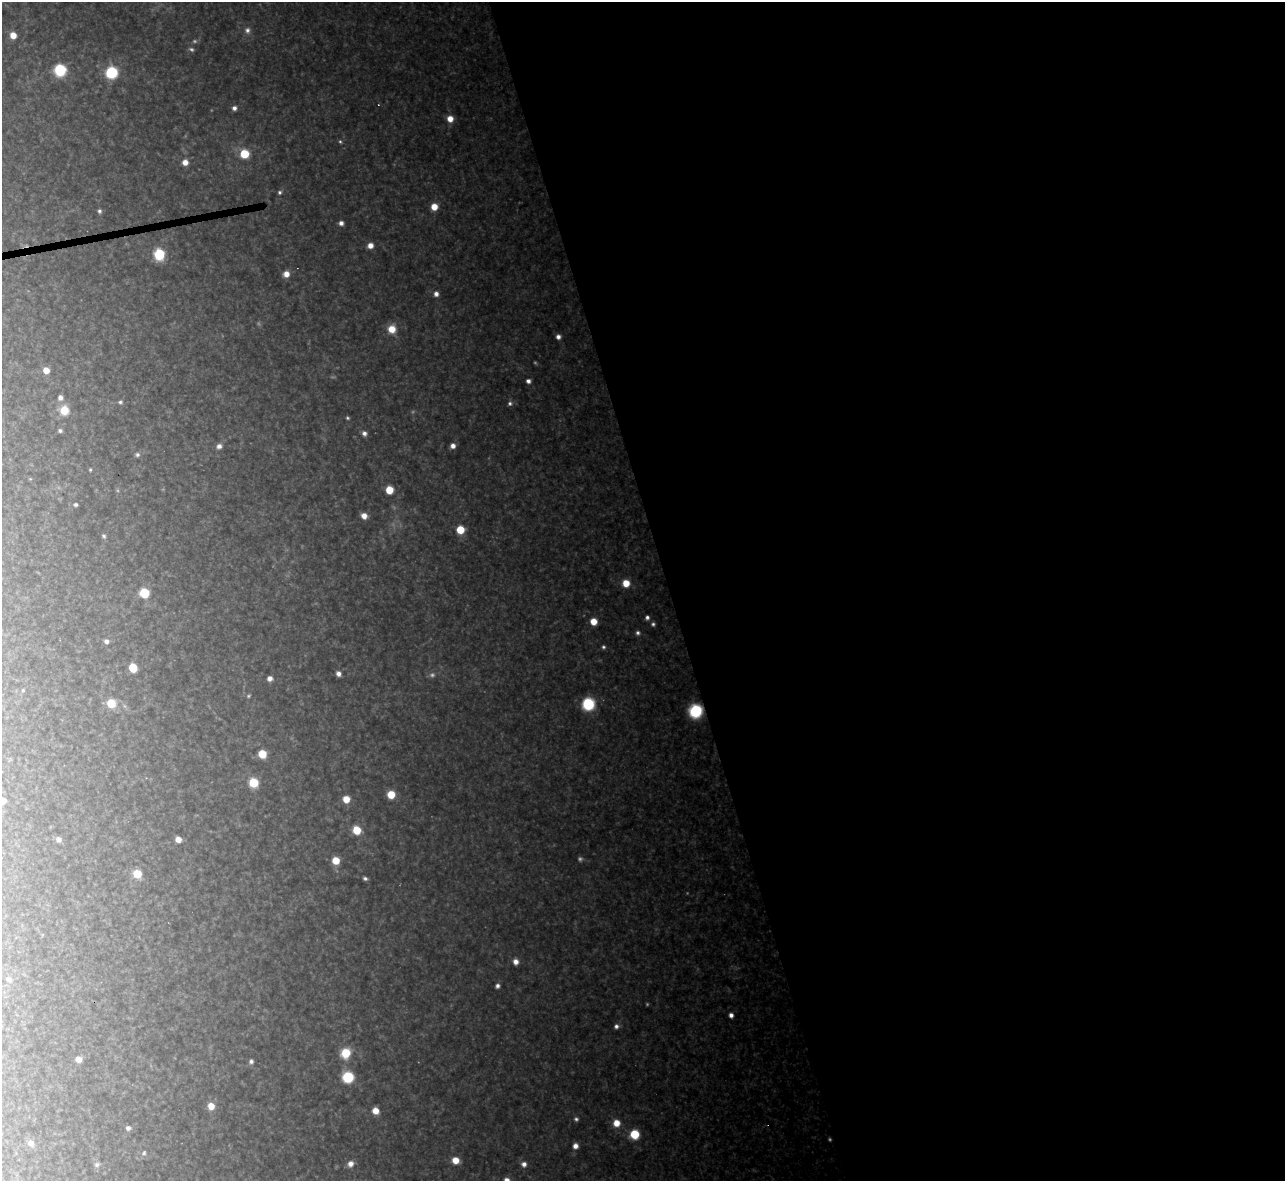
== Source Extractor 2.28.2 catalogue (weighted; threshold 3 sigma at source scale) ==
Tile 8 of 4 x 4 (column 4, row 2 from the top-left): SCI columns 3851-5133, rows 2499-3677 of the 5133 x 5115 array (HDU 1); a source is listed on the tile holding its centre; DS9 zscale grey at full resolution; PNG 1287 x 1183 px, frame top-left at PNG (2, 2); no overlay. Shown black and unused: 48% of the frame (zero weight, under 3 of 4 exposures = <1% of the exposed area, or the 3 px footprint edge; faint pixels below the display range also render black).
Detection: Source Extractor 2.28.2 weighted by HDU 2 'WHT'; one run over the whole footprint, this tile lists its part. Background 0.325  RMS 0.019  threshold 0.0868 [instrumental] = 3 sigma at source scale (4.5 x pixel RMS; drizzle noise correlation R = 1.50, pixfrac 1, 0.05/0.05 arcsec/px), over >= 5 px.
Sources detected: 105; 19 too faint to see at this stretch — not listed; the other 86 listed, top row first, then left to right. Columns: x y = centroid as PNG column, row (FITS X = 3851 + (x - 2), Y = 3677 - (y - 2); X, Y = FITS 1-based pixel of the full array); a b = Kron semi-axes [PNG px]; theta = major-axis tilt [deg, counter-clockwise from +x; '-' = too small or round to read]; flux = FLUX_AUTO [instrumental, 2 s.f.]
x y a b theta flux
247 30 9 9 - 11
13 35 6 5 - 29
60 70 7 7 - 240
111 72 8 7 - 200
378 105 3 3 - 1.6
234 108 6 5 - 9.3
450 119 7 7 - 26
340 142 6 5 - 3.8
244 154 7 6 - 82
185 162 6 6 - 20
280 192 6 5 - 5.6
434 207 6 6 - 34
99 211 5 5 - 5.9
341 223 5 4 - 11
370 245 6 6 - 19
159 254 7 6 - 170
286 274 6 6 - 22
436 294 6 6 - 12
392 329 9 8 - 41
558 337 5 5 - 10
46 370 6 6 - 22
528 381 5 5 - 9.3
60 397 6 5 - 11
120 402 6 6 - 5.2
510 403 7 7 - 7.1
64 410 10 9 - 43
60 431 5 4 - 5.5
364 433 7 5 -65 9.5
219 446 7 6 - 11
453 446 5 5 - 14
137 455 7 6 - 6.5
90 470 4 4 - 3.3
30 479 5 3 - 1.9
389 490 6 6 - 55
76 505 5 4 - 5.5
364 516 7 6 - 18
460 530 6 6 - 64
104 536 7 5 -70 4.9
626 583 6 6 - 41
144 593 6 6 - 95
647 617 5 5 - 7.2
593 621 6 6 - 35
653 624 5 5 - 5.5
106 641 6 6 - 8.2
603 647 5 5 - 5
133 668 6 6 - 60
338 674 5 5 - 12
270 678 5 5 - 13
23 690 6 4 76 3.2
111 703 7 6 - 67
588 704 8 8 - 180
696 711 9 8 - 210
262 754 6 6 - 55
253 783 7 7 - 68
391 795 6 6 - 49
346 799 6 6 - 34
3 800 6 5 - 24
357 830 7 6 - 61
178 839 5 5 - 21
58 840 6 6 - 9.7
336 860 6 6 - 44
137 874 6 6 - 57
365 878 5 4 - 5.8
516 962 7 6 - 16
8 979 7 6 - 10
497 986 5 4 - 8.1
731 1015 5 4 - 13
616 1026 6 6 - 8.3
346 1053 8 7 - 82
78 1059 5 5 - 18
251 1061 5 5 - 8.7
348 1077 7 7 - 160
211 1106 6 6 - 29
375 1111 6 5 - 29
576 1119 6 6 - 5.7
616 1123 7 7 - 32
128 1128 6 5 - 8.1
634 1134 7 7 - 90
31 1143 7 6 - 14
575 1146 6 6 - 16
144 1153 7 6 - 5.5
455 1160 6 6 - 34
350 1164 8 6 33 16
524 1164 7 6 - 12
97 1165 8 7 - 8.4
507 1180 5 5 - 16
Overlapping masked pixels (flux is a lower limit): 1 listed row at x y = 696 711
Isophote crosses this tile's border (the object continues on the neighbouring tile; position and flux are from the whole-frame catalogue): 2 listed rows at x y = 3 800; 507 1180